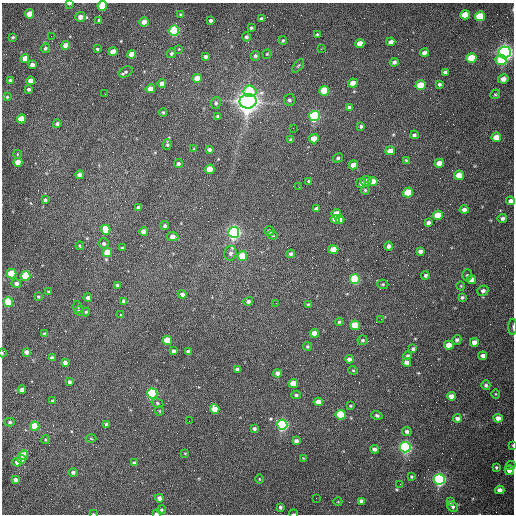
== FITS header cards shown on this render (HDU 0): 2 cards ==
NAXIS1  =                  512 /fastest changing axis
NAXIS2  =                  512 /next to fastest changing axis

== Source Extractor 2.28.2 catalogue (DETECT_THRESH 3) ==
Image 512 x 512 px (HDU 0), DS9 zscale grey, 1 PNG px = 1 image px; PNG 516 x 516 px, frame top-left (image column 1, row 512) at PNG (2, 3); each listed source drawn as its Kron ellipse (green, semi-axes under 4 px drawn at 4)
Background 1530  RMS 23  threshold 69.3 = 3 sigma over >= 5 px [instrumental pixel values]
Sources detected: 229; all 229 listed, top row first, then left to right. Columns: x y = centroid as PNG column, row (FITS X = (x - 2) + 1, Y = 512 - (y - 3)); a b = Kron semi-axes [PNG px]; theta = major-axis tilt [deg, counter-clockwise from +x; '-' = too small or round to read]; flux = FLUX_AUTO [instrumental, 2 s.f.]
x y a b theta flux
69 4 4 2 - 4.4e+03
102 6 5 4 - 6.3e+04
30 14 4 4 - 3.0e+04
180 14 4 3 - 2.1e+03
465 15 5 4 - 3.2e+04
480 16 5 5 - 9.4e+04
80 17 5 5 - 1.1e+04
261 19 4 3 - 3.7e+03
99 20 4 3 - 2.3e+03
211 20 3 3 - 4.0e+03
144 22 4 4 - 1.1e+04
251 28 3 3 - 2.3e+03
174 31 5 5 - 2.6e+05
317 34 4 3 - 1.8e+03
51 36 2 2 - 1.3e+03
13 37 3 3 - 1.8e+03
246 37 4 4 - 3.3e+03
283 40 4 3 - 1.7e+03
391 42 4 4 - 7.5e+03
360 44 4 4 - 1.5e+04
66 45 4 4 - 1.8e+04
45 48 5 4 - 3.1e+03
97 49 3 3 - 1.8e+03
179 49 3 3 - 1.1e+03
321 49 3 2 - 1.1e+03
113 51 4 4 - 1.6e+04
424 52 4 4 - 7.2e+03
505 52 6 6 - 1.1e+06
171 53 5 4 - 3.1e+03
132 54 4 4 - 2.0e+04
267 54 4 4 - 1.7e+03
255 56 5 4 - 3.9e+03
205 57 4 4 - 3.7e+03
25 58 4 4 - 1.9e+04
471 58 5 4 - 5.5e+04
501 60 6 5 - 4.4e+04
394 62 4 4 - 4.5e+03
32 65 4 4 - 9.0e+03
298 66 8 4 54 2.2e+03
126 72 7 5 27 3.3e+03
445 72 4 4 - 3.9e+03
197 78 5 4 - 2.6e+04
503 79 5 4 - 8.8e+03
10 80 3 3 - 2.1e+03
30 81 4 4 - 1.2e+04
162 83 4 4 - 1.0e+04
353 83 5 4 - 2.2e+04
439 84 4 4 - 2.9e+03
421 85 5 4 - 6.2e+04
29 89 3 3 - 3.2e+03
150 89 4 4 - 1.5e+04
250 91 6 6 - 5.6e+04
324 91 5 4 - 7.0e+04
105 94 2 2 - 7.6e+02
495 94 5 4 - 2.0e+03
7 97 4 3 - 1.8e+03
289 100 6 5 - 3.7e+03
248 101 8 7 - 2.1e+06
216 103 6 5 - 3.2e+03
349 107 4 4 - 3.9e+03
163 112 4 3 - 1.8e+03
217 116 4 3 - 1.8e+03
314 116 5 5 - 3.5e+05
21 119 4 4 - 4.3e+04
57 124 4 4 - 4.2e+03
361 126 3 3 - 2.7e+03
293 128 2 2 - 6.6e+02
414 135 4 4 - 3.8e+03
496 137 5 4 - 2.1e+04
314 139 5 4 - 2.3e+04
291 140 4 4 - 2.2e+03
167 144 5 3 - 2.8e+03
194 149 4 3 - 1.2e+03
209 150 4 3 - 4.2e+03
390 151 5 4 - 1.4e+04
17 154 4 3 - 1.1e+03
338 158 5 4 - 3.2e+03
406 160 3 3 - 1.7e+03
18 162 4 4 - 2.5e+04
439 163 4 4 - 1.8e+04
178 164 4 4 - 3.3e+03
353 165 5 4 - 1.3e+04
210 169 5 4 - 3.5e+04
79 175 4 4 - 8.3e+03
459 175 5 4 - 2.6e+04
309 181 3 3 - 2.6e+03
366 181 5 5 - 7.1e+03
373 182 5 4 - 2.2e+04
361 183 5 4 - 4.7e+03
299 187 2 2 - 9.9e+02
365 190 4 4 - 2.3e+03
408 193 5 5 - 6.7e+04
45 200 4 4 - 3.0e+03
510 201 4 4 - 6.7e+03
138 208 4 4 - 5.3e+03
316 209 4 4 - 6.1e+03
464 210 4 4 - 5.9e+03
336 214 5 4 - 2.6e+04
438 215 5 4 - 4.9e+04
502 218 5 4 - 4.2e+03
335 219 5 4 - 1.3e+04
340 219 4 3 - 4.3e+03
428 223 4 4 - 5.0e+03
165 226 4 4 - 3.0e+03
106 230 5 4 - 4.5e+04
269 231 5 5 - 3.8e+03
144 232 4 4 - 1.5e+04
234 232 5 5 - 7.0e+05
273 235 5 4 - 1.9e+03
173 237 6 4 -7 1.4e+04
104 243 5 5 - 3.4e+03
80 246 4 4 - 1.6e+03
389 246 4 4 - 4.6e+03
122 248 3 3 - 1.6e+03
333 249 5 4 - 2.9e+04
420 251 4 4 - 5.4e+03
107 253 4 4 - 4.2e+04
230 253 7 6 - 5.7e+03
291 254 4 4 - 4.3e+03
242 256 5 5 - 3.8e+04
12 274 5 4 - 7.1e+04
425 275 4 4 - 3.2e+03
467 275 6 5 - 2.6e+03
26 276 5 4 - 8.3e+04
355 279 5 5 - 1.7e+05
472 280 4 4 - 9.2e+03
16 283 4 4 - 6.3e+03
383 284 5 4 - 2.0e+03
117 285 3 3 - 2.5e+03
461 286 4 3 - 1.3e+03
48 291 3 3 - 1.5e+03
483 291 6 5 - 4.9e+03
182 294 4 4 - 5.7e+03
38 297 3 3 - 1.7e+03
462 297 4 3 - 2.6e+03
88 298 4 4 - 4.1e+03
124 301 4 4 - 5.7e+03
248 301 5 4 - 4.3e+03
8 302 5 5 - 1.4e+05
276 303 2 2 - 9.8e+02
309 305 4 4 - 3.4e+03
78 307 6 4 -71 2.2e+03
79 311 5 4 - 2.5e+03
86 312 4 4 - 1.8e+03
121 315 3 3 - 3.0e+03
381 319 2 2 - 8.4e+02
339 322 4 4 - 3.0e+03
355 325 5 4 - 6.6e+04
513 327 8 3 90 2.0e+03
314 333 4 4 - 1.7e+04
45 334 4 3 - 4.2e+03
167 340 4 4 - 3.5e+04
363 340 5 5 - 2.5e+03
457 340 5 4 - 3.4e+03
474 342 4 4 - 1.2e+04
449 345 5 4 - 1.9e+04
307 346 4 4 - 2.4e+03
413 349 4 3 - 3.2e+03
173 351 4 3 - 4.1e+03
26 352 4 4 - 6.0e+03
188 352 4 4 - 6.5e+03
3 353 4 2 - 1.8e+03
408 356 4 4 - 2.9e+03
483 356 4 4 - 5.3e+03
52 358 4 4 - 6.9e+03
349 359 4 4 - 7.1e+03
407 362 4 4 - 6.6e+03
65 363 4 4 - 6.5e+03
237 369 4 4 - 4.7e+03
353 370 4 4 - 1.8e+03
277 373 4 4 - 7.7e+03
69 382 4 3 - 4.7e+03
293 383 5 4 - 3.1e+04
486 385 5 4 - 3.3e+03
22 390 4 4 - 1.4e+04
152 393 5 5 - 3.5e+05
496 394 4 3 - 1.3e+03
296 395 4 3 - 2.7e+03
451 396 4 4 - 1.2e+04
52 401 3 3 - 1.5e+03
318 402 4 4 - 1.1e+04
157 403 6 4 -28 2.4e+03
351 406 4 3 - 1.9e+03
215 409 5 4 - 2.3e+04
159 411 5 4 - 1.7e+03
341 415 5 5 - 1.1e+05
377 415 6 4 -18 2.9e+03
457 418 4 3 - 5.6e+03
498 418 5 4 - 1.0e+04
189 421 2 2 - 5.9e+02
10 422 5 4 - 2.7e+03
107 425 4 4 - 5.8e+03
282 425 5 5 - 4.3e+05
35 426 4 4 - 5.0e+04
254 429 4 3 - 3.3e+03
407 431 5 4 - 4.4e+03
91 439 5 3 - 1.4e+03
45 440 4 4 - 1.9e+03
296 441 4 4 - 6.1e+03
513 445 4 2 - 1.1e+03
405 447 5 5 - 5.6e+05
374 449 4 4 - 4.6e+03
185 453 4 3 - 1.2e+03
24 455 4 4 - 1.7e+04
303 458 4 3 - 1.2e+03
21 459 4 4 - 1.5e+04
17 462 4 4 - 8.8e+03
134 463 4 3 - 3.0e+03
510 466 5 4 - 1.7e+03
496 467 3 3 - 2.1e+03
509 470 5 4 - 8.0e+03
73 472 4 4 - 3.0e+03
411 477 4 4 - 2.1e+03
259 479 4 3 - 1.3e+03
439 479 5 5 - 6.2e+05
15 480 4 4 - 5.9e+03
400 484 2 2 - 6.3e+02
500 490 4 4 - 8.7e+03
159 498 4 4 - 7.5e+03
316 498 2 2 - 3.4e+03
361 501 4 4 - 6.1e+03
338 502 4 3 - 1.1e+03
450 502 4 3 - 3.0e+03
280 507 3 3 - 3.0e+03
453 507 5 5 - 3.8e+03
161 510 4 4 - 2.6e+03
156 513 4 2 - 3.0e+03
93 514 3 2 - 9.5e+02
294 514 4 2 - 1.6e+03
At the frame edge (FLAGS 8, measured only in part): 9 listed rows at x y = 69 4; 102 6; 510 201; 513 327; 3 353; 513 445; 156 513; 93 514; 294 514